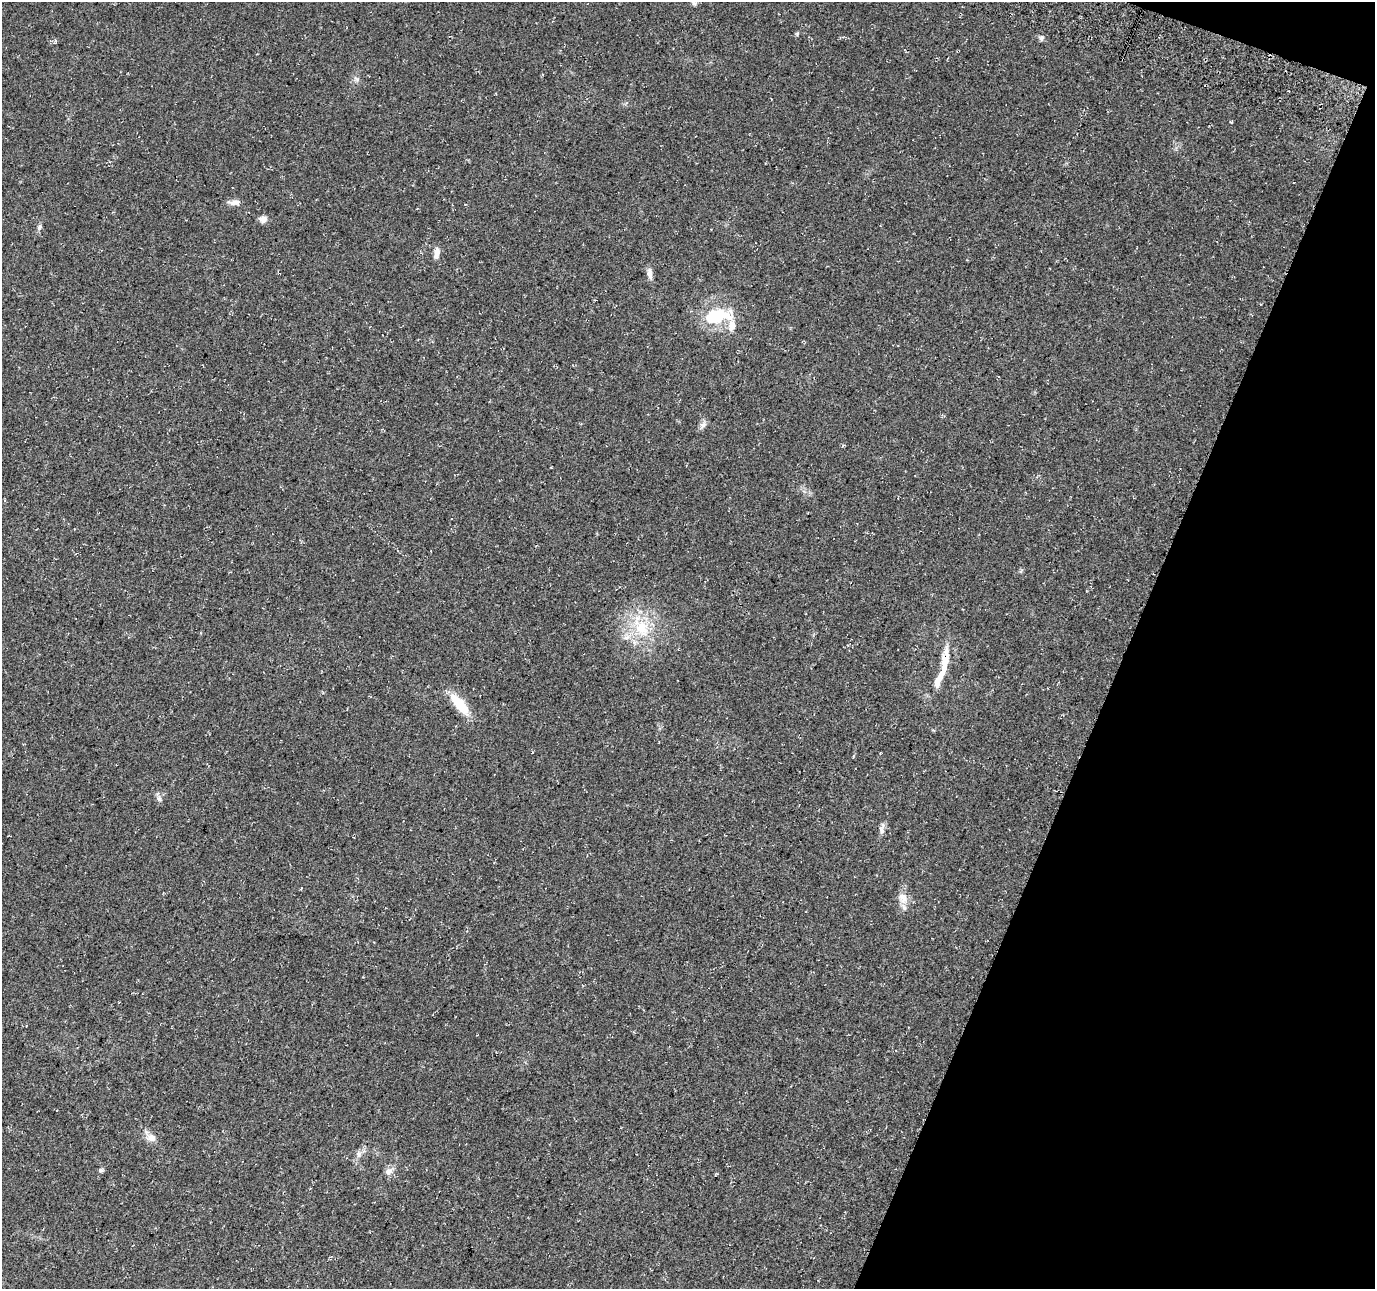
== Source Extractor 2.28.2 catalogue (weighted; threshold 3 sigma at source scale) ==
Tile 8 of 4 x 4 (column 4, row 2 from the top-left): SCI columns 4152-5524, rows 2906-4192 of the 5548 x 5749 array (HDU 1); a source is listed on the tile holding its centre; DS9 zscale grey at full resolution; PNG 1377 x 1291 px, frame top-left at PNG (2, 2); no overlay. Shown black and unused: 19% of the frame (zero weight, under 3 of 4 exposures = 4% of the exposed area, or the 3 px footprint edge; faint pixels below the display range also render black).
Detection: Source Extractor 2.28.2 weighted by HDU 2 'WHT'; one run over the whole footprint, this tile lists its part. Background 0.0805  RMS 0.0079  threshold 0.0355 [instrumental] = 3 sigma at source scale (4.5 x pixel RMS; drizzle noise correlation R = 1.50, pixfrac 1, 0.0396/0.0396 arcsec/px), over >= 5 px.
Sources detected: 22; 2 inside a brighter listed object's ellipse — not listed separately; the other 20 listed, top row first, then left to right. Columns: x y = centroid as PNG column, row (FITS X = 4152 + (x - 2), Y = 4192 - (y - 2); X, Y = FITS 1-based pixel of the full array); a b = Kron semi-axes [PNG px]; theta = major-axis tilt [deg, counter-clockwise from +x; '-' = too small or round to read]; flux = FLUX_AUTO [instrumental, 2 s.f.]
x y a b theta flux
694 3 7 6 - 1.8
1041 38 8 6 63 1.8
357 79 9 5 -33 2
234 202 16 5 3 3.8
263 219 8 7 - 4.6
39 227 7 6 - 1.7
437 252 14 6 86 5
650 274 15 6 -80 3.9
717 316 31 17 7 36
703 425 8 8 - 2.9
642 628 24 20 -63 30
943 667 54 8 74 22
459 704 29 11 -50 20
159 799 9 5 -63 2.3
882 830 10 5 -80 2.5
903 898 16 11 -59 7.5
151 1138 13 10 -28 5.7
359 1154 9 6 76 2.9
100 1170 7 5 12 1.3
388 1171 11 8 40 4
Overlapping masked pixels (flux is a lower limit): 1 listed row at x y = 943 667
Unlisted compact peaks at least as high as the median listed source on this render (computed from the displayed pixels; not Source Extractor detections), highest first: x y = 797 34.